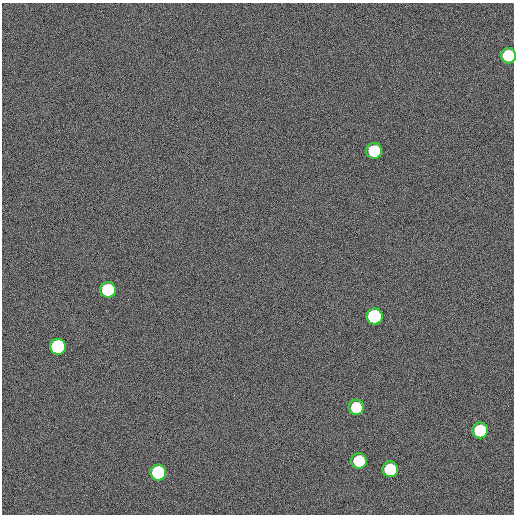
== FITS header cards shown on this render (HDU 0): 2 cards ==
NAXIS1  =                  512
NAXIS2  =                  512

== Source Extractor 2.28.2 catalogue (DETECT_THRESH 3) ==
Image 512 x 512 px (HDU 0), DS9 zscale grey, 1 PNG px = 1 image px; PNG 516 x 516 px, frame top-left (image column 1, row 512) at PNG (2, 3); each listed source drawn as its Kron ellipse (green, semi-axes under 4 px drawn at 4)
Background 275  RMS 10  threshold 30.5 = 3 sigma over >= 5 px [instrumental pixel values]
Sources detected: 10; all 10 listed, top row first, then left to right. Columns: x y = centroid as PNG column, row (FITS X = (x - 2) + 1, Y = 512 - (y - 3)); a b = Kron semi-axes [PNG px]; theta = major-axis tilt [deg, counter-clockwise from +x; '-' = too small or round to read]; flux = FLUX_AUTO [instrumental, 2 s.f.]
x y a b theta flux
508 56 8 7 - 55000
374 151 8 8 - 48000
108 290 8 8 - 76000
375 316 8 8 - 220000
58 347 8 8 - 210000
356 407 7 7 - 33000
480 430 8 8 - 68000
359 461 8 7 - 40000
390 469 8 7 - 50000
158 472 8 8 - 130000
At the frame edge (FLAGS 8, measured only in part): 1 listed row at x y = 508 56